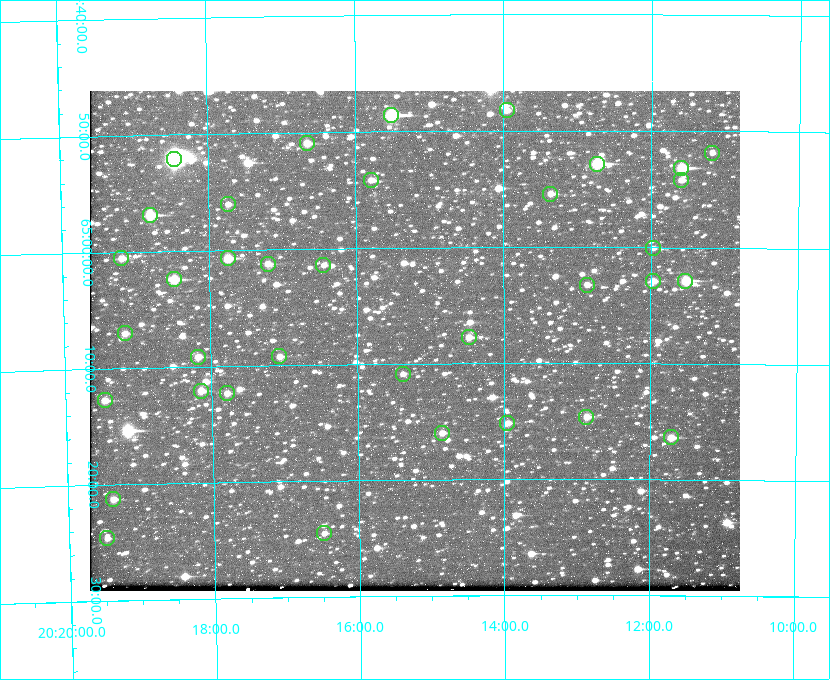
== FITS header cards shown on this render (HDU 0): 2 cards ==
NAXIS1  =                  650 / Width of table row in bytes
NAXIS2  =                  500 / Number of rows in table

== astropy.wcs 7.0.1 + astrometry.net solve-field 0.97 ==
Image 650 x 500 px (HDU 0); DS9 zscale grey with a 90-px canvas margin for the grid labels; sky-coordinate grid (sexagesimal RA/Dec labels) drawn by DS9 from the SOLVED WCS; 36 Tycho-2 reference stars matched to detected sources circled (green)
Header WCS: none
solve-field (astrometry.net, Tycho-2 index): SOLVED blind (the file carries no WCS)
Solved WCS: RA---TAN-SIP/DEC--TAN-SIP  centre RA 20:15:13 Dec +65:08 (303.80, +65.13 deg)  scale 5.17 arcsec/px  FOV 56.0' x 43.0'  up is -180 deg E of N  parity flipped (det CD > 0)
(file carries no celestial WCS; the grid is the blind solution)
Tycho-2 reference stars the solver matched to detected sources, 36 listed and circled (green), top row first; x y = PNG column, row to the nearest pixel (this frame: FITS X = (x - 90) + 1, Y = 500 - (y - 91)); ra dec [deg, ICRS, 3 dp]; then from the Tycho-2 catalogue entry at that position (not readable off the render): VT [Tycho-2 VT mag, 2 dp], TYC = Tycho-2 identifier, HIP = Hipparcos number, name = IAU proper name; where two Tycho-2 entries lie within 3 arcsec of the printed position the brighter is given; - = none
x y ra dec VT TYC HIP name
507 110 303.488 +64.804 11.29 4240-68-1 - -
391 115 303.878 +64.810 8.93 4240-794-1 - -
307 143 304.164 +64.849 10.65 4240-315-1 - -
712 153 302.794 +64.865 12.51 4240-904-1 - -
174 159 304.612 +64.868 7.89 4241-1703-1 100101 -
597 164 303.184 +64.880 9.02 4240-488-1 - -
681 168 302.897 +64.886 9.40 4240-717-1 - -
371 180 303.948 +64.903 11.68 4240-549-1 - -
681 180 302.899 +64.904 11.91 4240-435-1 - -
550 194 303.341 +64.923 11.58 4240-148-1 - -
228 204 304.434 +64.934 11.97 4241-1827-1 - -
150 215 304.698 +64.948 10.27 4241-1684-1 - -
653 248 302.992 +65.001 11.85 4240-479-1 - -
121 258 304.798 +65.009 11.15 4241-1628-1 - -
228 258 304.437 +65.012 10.41 4241-1775-1 - -
268 264 304.302 +65.021 11.64 4241-1611-1 - -
323 265 304.112 +65.024 12.29 4240-364-1 - -
174 279 304.620 +65.041 10.25 4241-1573-1 - -
653 281 302.992 +65.048 11.44 4240-88-1 - -
685 281 302.882 +65.048 10.25 4240-98-1 - -
587 285 303.217 +65.054 11.98 4240-166-1 - -
125 333 304.793 +65.117 11.79 4241-1700-1 - -
469 337 303.620 +65.129 11.18 4240-34-1 - -
279 356 304.266 +65.154 11.64 4240-724-1 - -
198 357 304.544 +65.153 12.05 4241-1582-1 - -
403 374 303.846 +65.181 11.99 4240-1077-1 - -
201 391 304.537 +65.201 11.44 4241-1860-1 - -
227 393 304.448 +65.206 12.12 4241-1643-1 - -
105 400 304.866 +65.212 12.00 4241-1293-1 - -
586 417 303.217 +65.244 11.17 4240-236-1 - -
507 423 303.488 +65.252 12.13 4240-1343-1 - -
442 433 303.713 +65.266 11.45 4240-564-1 - -
671 437 302.928 +65.273 10.74 4240-760-1 - -
113 499 304.845 +65.354 11.82 4241-1491-1 - -
324 533 304.121 +65.408 11.90 4240-305-1 - -
107 538 304.869 +65.410 11.95 4241-1394-1 - -